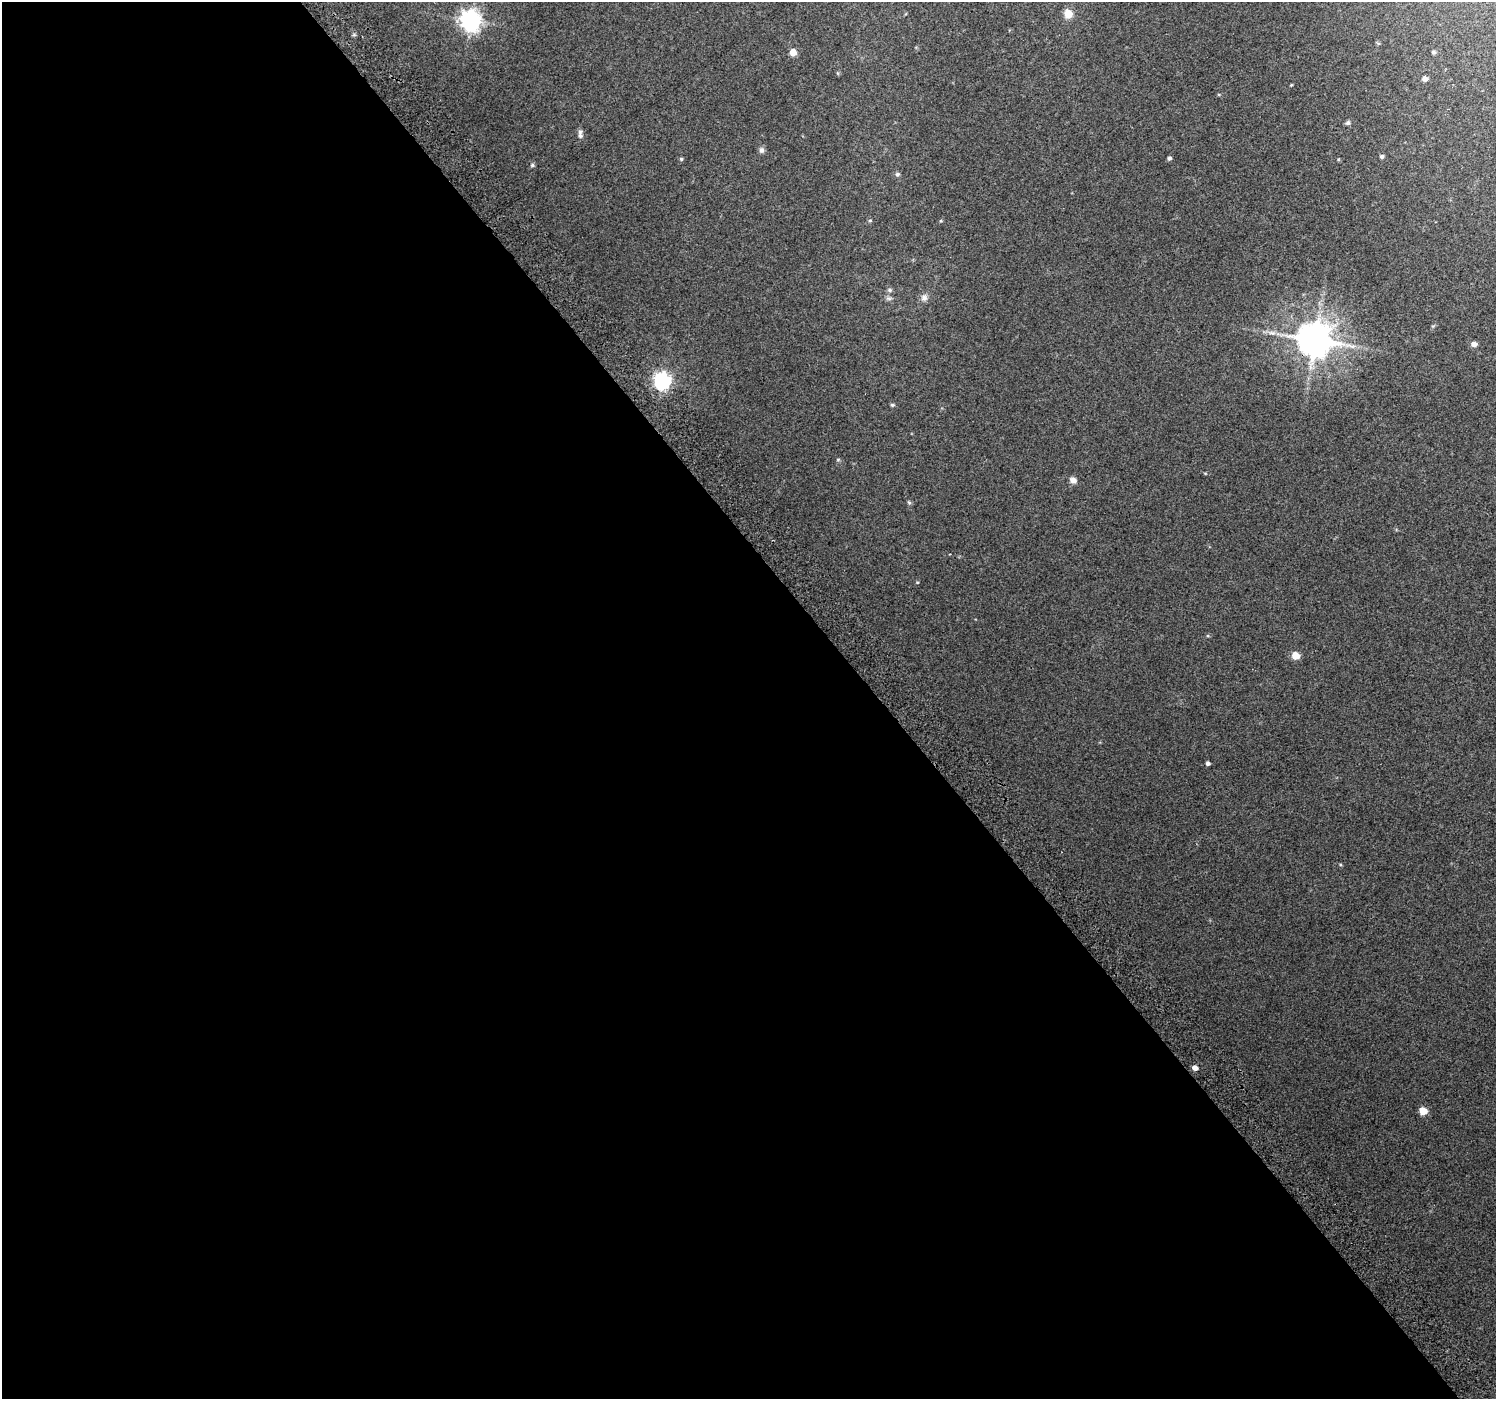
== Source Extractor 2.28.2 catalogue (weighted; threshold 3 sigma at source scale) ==
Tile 9 of 4 x 4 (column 1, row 3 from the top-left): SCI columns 40-1533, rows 1620-3016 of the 6047 x 5969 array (HDU 1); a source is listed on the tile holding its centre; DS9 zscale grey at full resolution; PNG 1498 x 1401 px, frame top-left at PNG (2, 2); no overlay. Shown black and unused: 59% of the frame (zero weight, under 2 of 3 exposures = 2% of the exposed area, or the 3 px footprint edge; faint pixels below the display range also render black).
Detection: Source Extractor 2.28.2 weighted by HDU 2 'WHT'; one run over the whole footprint, this tile lists its part. Background 0.0682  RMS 0.014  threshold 0.0614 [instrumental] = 3 sigma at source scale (4.5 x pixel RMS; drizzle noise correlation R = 1.50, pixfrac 1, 0.0396/0.0396 arcsec/px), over >= 5 px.
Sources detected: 31; all 31 listed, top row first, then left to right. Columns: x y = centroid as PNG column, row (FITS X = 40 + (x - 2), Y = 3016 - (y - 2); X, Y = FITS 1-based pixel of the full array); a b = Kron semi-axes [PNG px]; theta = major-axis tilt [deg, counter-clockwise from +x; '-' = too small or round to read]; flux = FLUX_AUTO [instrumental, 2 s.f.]
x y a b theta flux
1068 14 9 9 - 16
471 20 8 7 - 860
793 52 5 5 - 16
1433 52 6 5 - 2.3
1425 79 6 5 - 5.7
1291 85 4 3 - 1.1
1348 123 6 5 - 2.8
580 134 12 6 -89 4.8
761 150 8 6 -81 4.3
1382 156 6 5 - 2.5
1169 158 5 4 - 2.9
681 159 4 4 - 2
532 165 6 5 - 2.1
897 174 6 5 - 2.8
870 220 5 4 - 1.7
890 290 7 5 -1 2.7
889 298 10 5 0 3.4
924 298 10 9 - 6.3
1315 340 10 9 - 3500
1474 344 6 5 - 7.9
662 381 7 7 - 470
892 405 6 4 12 1.9
838 460 6 4 1 1.6
1073 480 8 7 - 7.2
909 502 6 5 - 2
917 582 5 3 - 1
1296 656 6 5 - 23
1208 763 4 4 - 3.4
1340 864 5 3 - 1.3
1195 1068 5 5 - 7.9
1423 1111 5 5 - 32
Overlapping masked pixels (flux is a lower limit): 1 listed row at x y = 1315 340